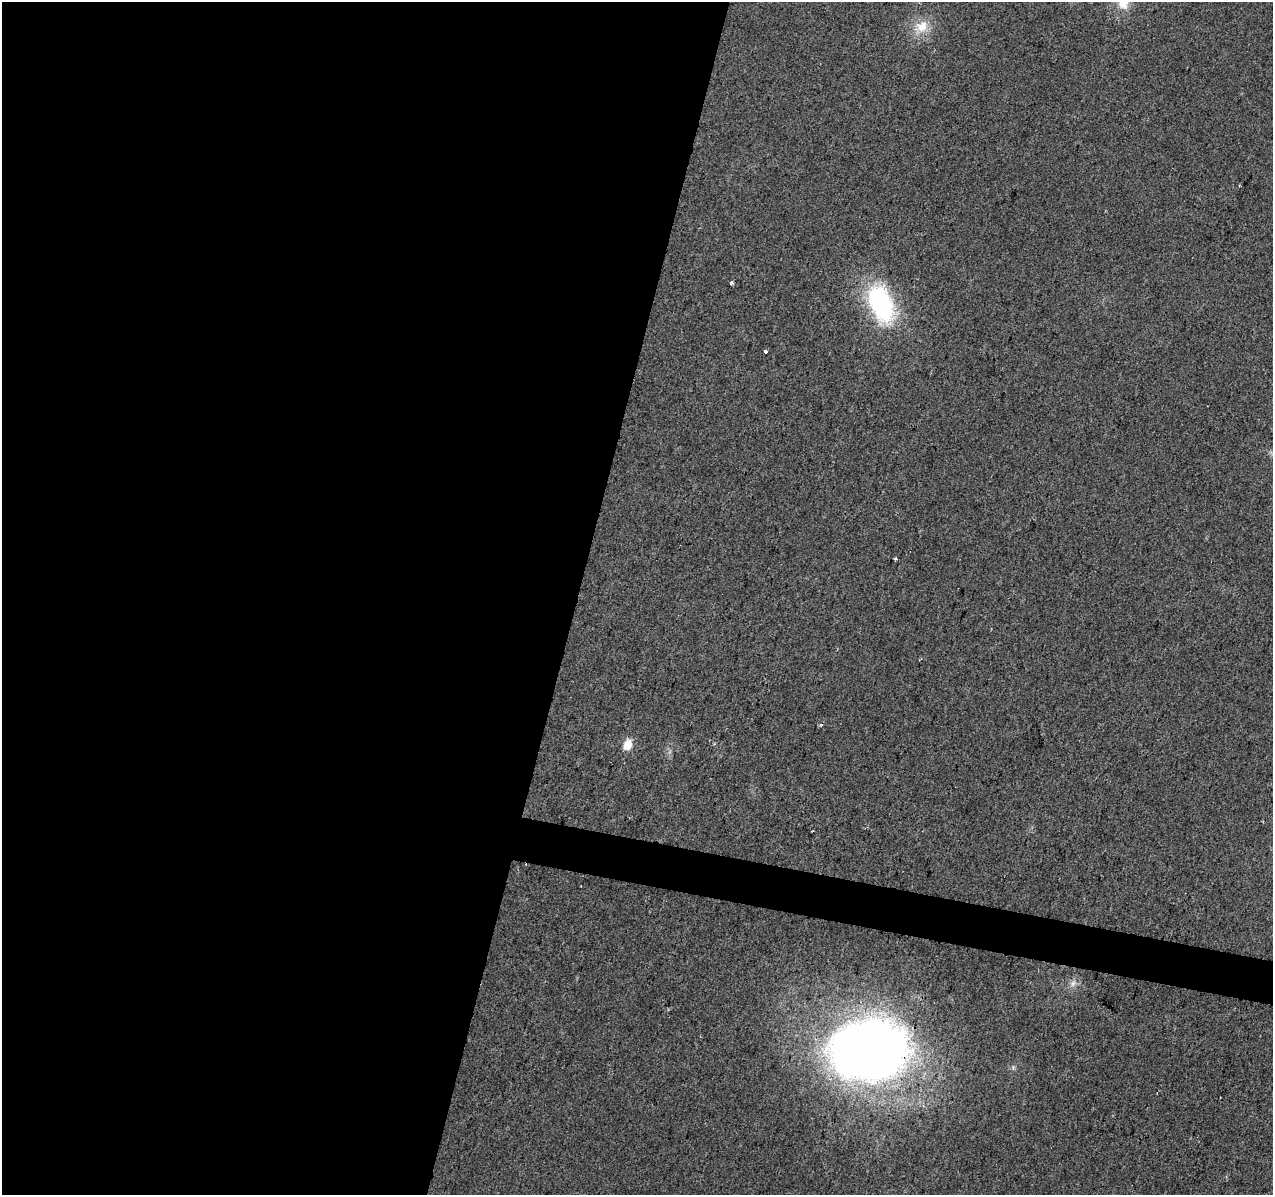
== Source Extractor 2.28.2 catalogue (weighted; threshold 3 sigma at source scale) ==
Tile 5 of 4 x 4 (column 1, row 2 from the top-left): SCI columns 7-1277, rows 2670-3862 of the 5090 x 5277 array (HDU 1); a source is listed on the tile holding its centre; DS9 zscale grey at full resolution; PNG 1275 x 1197 px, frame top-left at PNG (2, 2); no overlay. Shown black and unused: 48% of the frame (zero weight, under 2 of 3 exposures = <1% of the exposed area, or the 3 px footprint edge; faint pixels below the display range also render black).
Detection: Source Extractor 2.28.2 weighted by HDU 2 'WHT'; one run over the whole footprint, this tile lists its part. Background 0.0226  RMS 0.006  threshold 0.0272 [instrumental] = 3 sigma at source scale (4.5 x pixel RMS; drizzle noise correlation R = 1.50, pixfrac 1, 0.0396/0.0396 arcsec/px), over >= 5 px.
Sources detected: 10; all 10 listed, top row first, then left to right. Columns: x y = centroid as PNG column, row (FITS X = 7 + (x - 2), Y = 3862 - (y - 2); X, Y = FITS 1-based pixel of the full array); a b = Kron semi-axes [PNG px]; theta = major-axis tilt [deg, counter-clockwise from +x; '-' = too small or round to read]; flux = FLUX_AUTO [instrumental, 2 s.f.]
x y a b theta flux
1123 2 20 15 89 11
921 26 22 16 35 13
731 283 4 3 - 1.9
881 304 45 24 -69 80
766 351 3 3 - 2.9
896 558 3 3 - 1.4
821 725 5 3 - 0.67
627 745 11 8 68 8.5
1073 983 10 8 55 3.3
868 1050 75 55 8 490
Overlapping masked pixels (flux is a lower limit): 1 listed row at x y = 868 1050
Isophote crosses this tile's border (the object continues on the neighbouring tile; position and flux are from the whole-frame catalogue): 1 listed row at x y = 1123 2